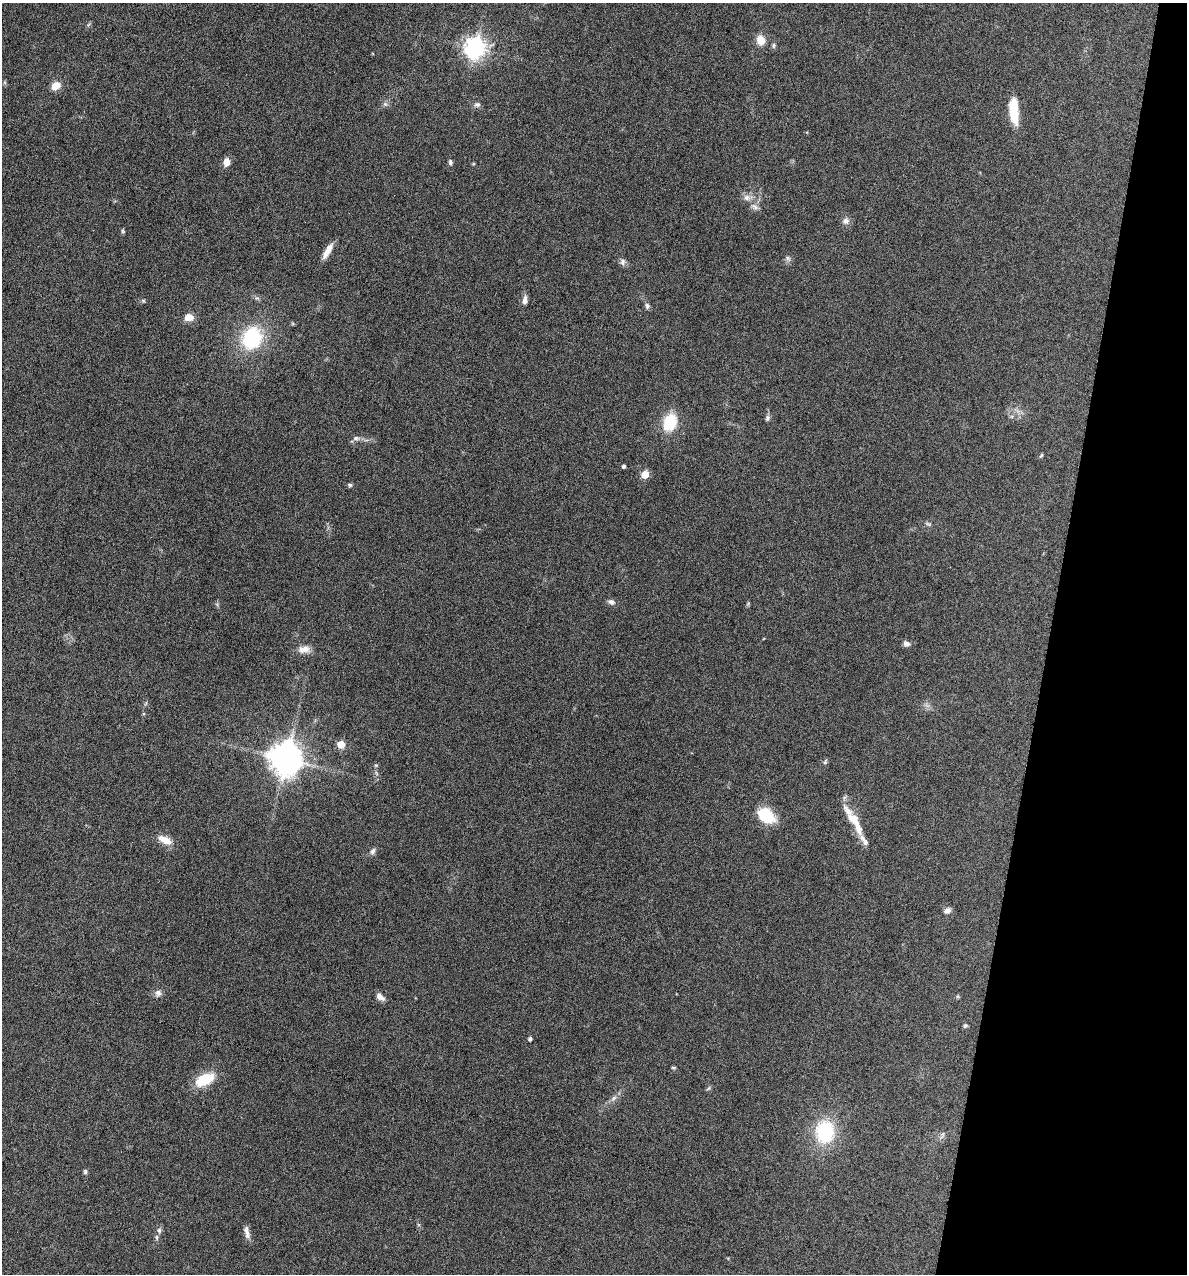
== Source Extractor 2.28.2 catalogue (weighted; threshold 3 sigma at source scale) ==
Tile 8 of 4 x 4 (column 4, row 2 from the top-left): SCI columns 3678-4862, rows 2543-3814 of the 5105 x 5085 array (HDU 1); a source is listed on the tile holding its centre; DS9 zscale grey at full resolution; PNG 1189 x 1276 px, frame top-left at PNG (2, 3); no overlay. Shown black and unused: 12% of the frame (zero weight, under 4 of 8 exposures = <1% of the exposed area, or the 3 px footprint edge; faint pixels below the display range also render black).
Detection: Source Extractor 2.28.2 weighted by HDU 2 'WHT'; one run over the whole footprint, this tile lists its part. Background 0.189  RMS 0.0062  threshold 0.0253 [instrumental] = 3 sigma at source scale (4.09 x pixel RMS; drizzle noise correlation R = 1.36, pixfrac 0.8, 0.05/0.05 arcsec/px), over >= 5 px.
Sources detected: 61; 1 inside a brighter object's white glare — not listed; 3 inside a brighter listed object's ellipse — not listed separately; the other 57 listed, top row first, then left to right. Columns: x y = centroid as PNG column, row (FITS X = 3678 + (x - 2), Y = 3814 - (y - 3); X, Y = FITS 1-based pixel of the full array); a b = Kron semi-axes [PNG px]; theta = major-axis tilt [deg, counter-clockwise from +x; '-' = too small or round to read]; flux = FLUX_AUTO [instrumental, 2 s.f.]
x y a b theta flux
761 40 9 8 - 7.4
774 45 6 6 - 1.2
475 48 8 7 - 370
56 86 9 7 35 7.4
385 104 8 5 -44 1.2
477 104 9 7 1 1.7
1014 111 30 10 -86 15
226 162 9 7 84 4.7
450 162 7 5 -74 1.2
473 164 5 3 - 0.48
747 197 16 8 8 4
755 207 13 7 -34 2.6
846 221 9 8 - 2.7
123 231 6 4 -78 0.82
328 251 19 6 59 6.3
788 258 9 6 -40 1.6
622 262 9 7 89 1.9
525 300 11 6 88 2.9
143 301 7 4 -1 0.8
647 306 7 6 - 1.5
189 317 10 7 3 6.1
252 338 16 14 71 53
767 418 8 6 80 1.4
670 422 17 13 71 20
356 438 9 6 0 2
1041 455 6 4 61 0.76
624 466 4 3 - 1.4
645 474 5 5 - 15
350 485 5 5 - 1.1
928 524 10 4 -12 1.3
611 602 10 7 -16 2
748 604 7 4 57 0.68
906 644 8 7 - 2.3
304 649 16 10 6 4.9
341 744 5 5 - 14
286 759 9 9 - 1200
825 762 8 5 69 0.97
376 765 6 5 - 0.8
766 815 18 13 -38 21
858 827 22 8 -67 7.2
165 840 18 9 -26 6.7
373 851 9 6 63 1.9
947 910 9 6 32 2.4
158 993 9 8 - 2.5
380 997 10 6 -39 3.6
965 1026 6 5 - 0.96
530 1039 4 3 - 1.5
673 1068 7 3 0 0.63
204 1080 27 14 27 14
708 1088 7 4 45 0.84
613 1098 9 6 42 2.2
825 1132 24 19 86 37
942 1135 11 4 70 1.6
85 1172 7 5 -87 1.1
159 1230 8 5 -76 1.5
247 1232 17 6 -79 3.1
157 1237 9 4 -90 1.2